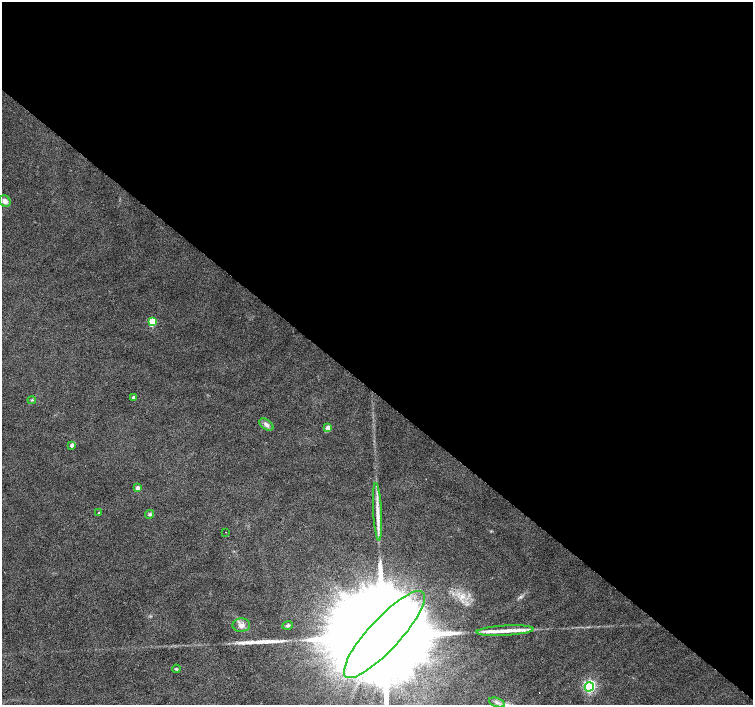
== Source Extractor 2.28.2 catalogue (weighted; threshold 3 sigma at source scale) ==
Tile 3 of 4 x 4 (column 3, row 1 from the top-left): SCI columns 3008-4508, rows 4453-5858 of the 6009 x 6027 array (HDU 1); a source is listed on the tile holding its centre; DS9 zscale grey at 2 x 2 block average (1 PNG px = mean of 2 x 2 image px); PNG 755 x 707 px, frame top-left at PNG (2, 2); each listed source drawn as its Kron ellipse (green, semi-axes under 4 px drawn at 4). Shown black and unused: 56% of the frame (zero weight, under 2 of 3 exposures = <1% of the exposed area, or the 3 px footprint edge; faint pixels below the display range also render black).
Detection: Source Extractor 2.28.2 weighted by HDU 2 'WHT'; one run over the whole footprint, this tile lists its part. Background 0.0153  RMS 0.0065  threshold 0.0292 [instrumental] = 3 sigma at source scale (4.5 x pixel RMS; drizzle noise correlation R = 1.50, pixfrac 1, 0.0396/0.0396 arcsec/px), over >= 5 px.
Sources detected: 25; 1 inside a brighter object's white glare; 3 long thin detections or spike segments (spike, bleed or trail) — neither listed nor drawn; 2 inside a brighter listed object's ellipse — not listed separately; the other 19 listed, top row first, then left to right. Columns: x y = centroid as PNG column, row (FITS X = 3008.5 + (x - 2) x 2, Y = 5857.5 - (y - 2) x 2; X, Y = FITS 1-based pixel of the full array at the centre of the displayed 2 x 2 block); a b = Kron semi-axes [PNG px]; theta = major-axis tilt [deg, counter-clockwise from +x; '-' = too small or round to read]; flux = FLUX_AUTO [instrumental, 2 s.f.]
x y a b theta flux
5 201 6 5 - 8.6
152 322 3 3 - 66
133 397 3 2 - 3.5
32 400 4 2 - 1.3
266 424 8 4 -34 6.2
327 428 3 3 - 23
72 445 3 2 - 7.9
138 488 3 3 - 10
377 512 29 4 -87 20
99 513 3 2 - 1.8
150 514 4 4 - 2.9
226 532 2 2 - 0.54
241 625 9 6 6 8.8
288 625 5 3 - 2.9
505 631 29 5 3 19
384 635 57 16 47 130000
176 669 4 3 - 2.1
589 687 5 4 - 200
497 702 8 4 -17 5.6
Isophote crosses this tile's border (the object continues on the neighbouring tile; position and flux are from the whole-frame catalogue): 1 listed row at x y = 384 635